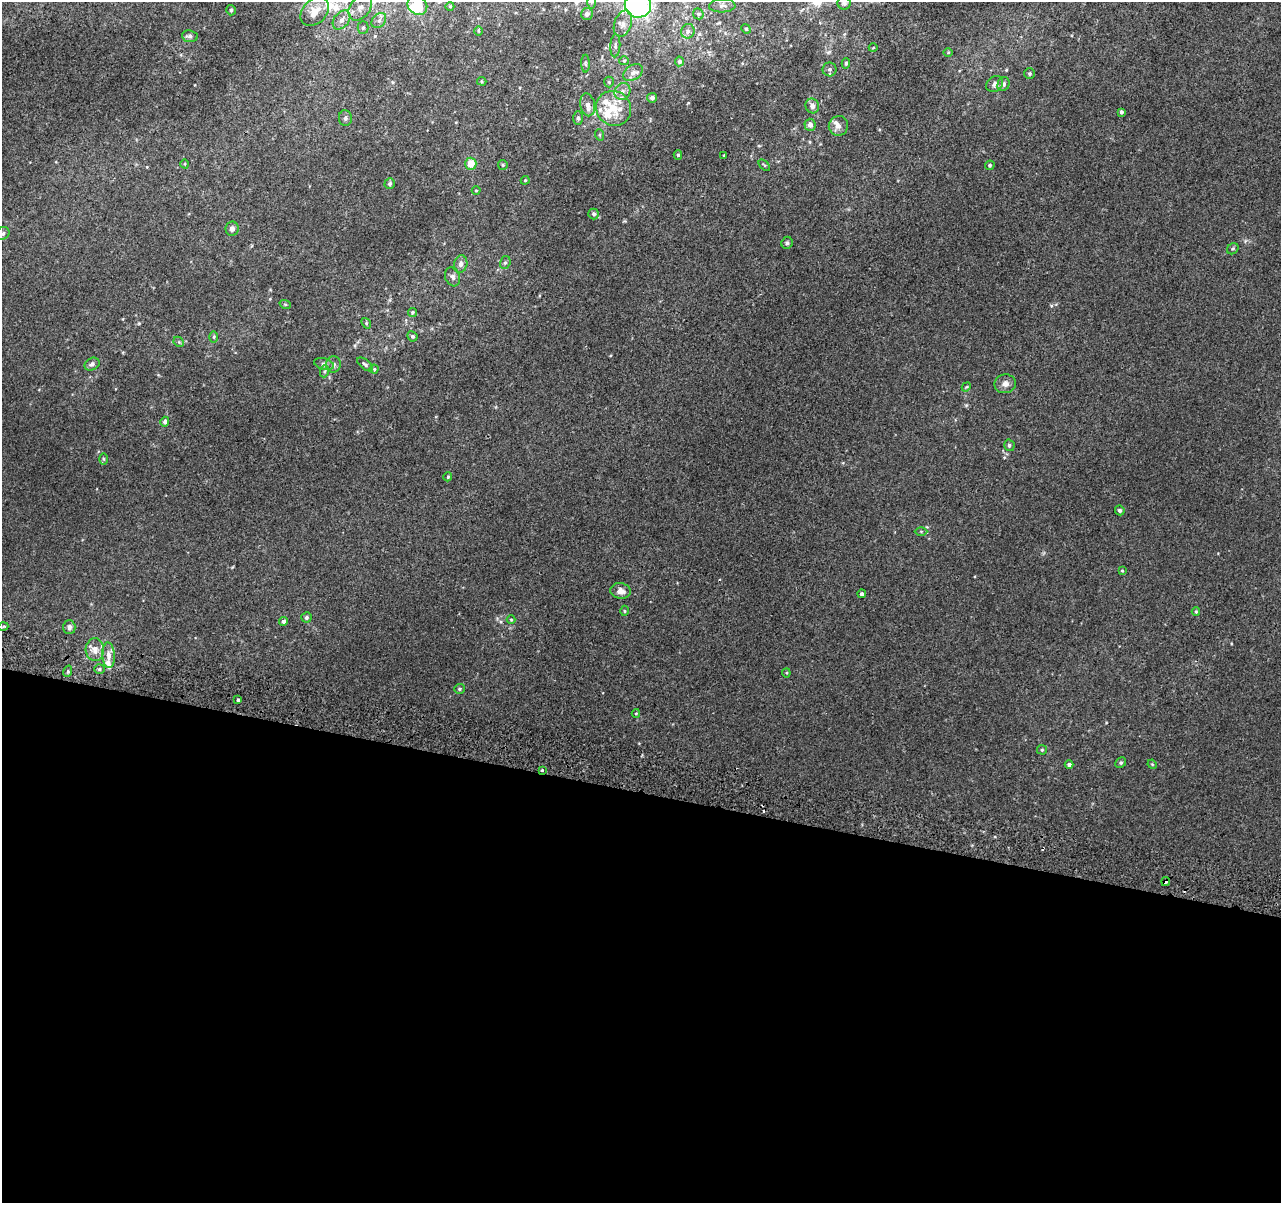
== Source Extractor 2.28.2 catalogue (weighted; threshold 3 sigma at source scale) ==
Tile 14 of 4 x 4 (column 2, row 4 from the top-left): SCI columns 1300-2578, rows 328-1528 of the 5152 x 5395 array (HDU 1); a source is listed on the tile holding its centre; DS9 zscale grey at full resolution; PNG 1283 x 1205 px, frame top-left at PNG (2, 2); each listed source drawn as its Kron ellipse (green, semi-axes under 4 px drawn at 4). Shown black and unused: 34% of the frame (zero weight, under 2 of 3 exposures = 2% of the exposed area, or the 3 px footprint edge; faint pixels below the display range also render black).
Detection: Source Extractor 2.28.2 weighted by HDU 2 'WHT'; one run over the whole footprint, this tile lists its part. Background 0.00537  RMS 0.0056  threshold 0.025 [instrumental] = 3 sigma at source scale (4.5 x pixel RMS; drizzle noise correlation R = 1.50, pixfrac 1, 0.0396/0.0396 arcsec/px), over >= 5 px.
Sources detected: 118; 1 inside a brighter object's white glare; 2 cosmic-ray / hot-pixel residue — neither listed nor drawn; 9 inside a brighter listed object's ellipse — not listed separately; the other 106 listed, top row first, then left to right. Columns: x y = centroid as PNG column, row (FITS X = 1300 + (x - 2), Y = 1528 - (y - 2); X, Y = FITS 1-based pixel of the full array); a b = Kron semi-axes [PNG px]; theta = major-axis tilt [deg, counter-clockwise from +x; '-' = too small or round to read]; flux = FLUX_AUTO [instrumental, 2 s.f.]
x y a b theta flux
592 2 6 4 90 1
844 3 6 6 - 1.5
417 5 10 9 - 11
638 5 13 12 - 120
450 6 4 3 - 0.39
722 6 13 7 2 2.5
360 7 14 10 53 4.6
231 10 5 4 - 1.1
315 11 16 12 47 8.3
587 14 6 6 - 2.5
698 14 6 5 - 0.79
342 20 11 7 51 3.1
379 21 8 6 49 2
623 24 13 8 70 3.9
363 28 6 5 - 0.93
746 29 5 4 - 0.62
478 31 4 3 - 0.53
688 31 7 6 - 1.6
190 36 8 6 -7 1.6
615 46 11 5 86 1.6
873 48 4 3 - 0.49
948 53 5 3 - 0.49
624 61 5 4 - 0.7
679 61 5 4 - 1.4
846 63 5 4 - 0.91
585 64 9 4 -89 1.1
829 69 7 7 - 1.4
633 73 11 7 32 2.6
1029 73 5 5 - 0.91
482 81 4 4 - 0.65
609 82 5 5 - 0.74
995 84 9 7 35 2
1003 84 7 5 67 1.7
622 91 9 7 54 2.8
652 98 5 5 - 1.8
588 105 11 7 -79 2.9
812 106 7 6 - 2.9
614 108 18 17 - 14
1121 112 4 3 - 1.2
345 118 8 6 -84 1.4
578 118 7 5 -89 1.1
810 125 6 5 - 2.8
838 126 10 9 - 2.9
600 135 6 4 -71 0.62
678 155 5 4 - 0.88
724 155 4 2 - 0.39
185 164 4 3 - 0.39
471 164 6 5 - 6.9
503 165 5 4 - 0.66
764 165 7 3 -44 0.55
990 165 5 4 - 0.88
525 180 4 4 - 0.57
390 183 5 5 - 0.98
476 191 4 3 - 0.47
594 214 5 5 - 1.5
232 229 7 6 - 2.2
3 233 7 6 - 1.3
787 243 6 5 - 1.2
1233 249 6 5 - 0.88
505 263 6 5 - 1.1
461 264 9 6 79 2.4
453 277 10 7 -71 2
285 304 5 3 - 0.56
412 312 4 4 - 0.86
366 323 6 4 -49 0.69
412 336 5 4 - 0.97
214 337 5 3 - 0.66
179 342 6 4 -44 0.77
92 364 8 6 29 1.9
324 364 10 6 -16 1.8
333 364 8 7 - 2.1
365 364 9 5 -38 1.2
374 369 4 4 - 0.71
325 371 6 4 70 0.85
1005 384 11 9 11 3.1
966 387 5 3 - 0.5
165 422 5 4 - 1.5
1009 445 6 5 - 1.1
103 459 6 4 -89 0.61
448 477 4 4 - 0.65
1120 510 5 4 - 1
921 532 6 4 0 0.72
1122 571 4 3 - 0.64
620 591 10 7 -9 3.1
862 594 4 3 - 6
625 611 5 3 - 0.59
1196 611 4 4 - 0.63
306 617 5 5 - 0.93
511 620 4 4 - 0.62
283 621 4 4 - 1.5
3 627 5 3 - 0.7
69 627 7 6 - 1.8
95 650 11 9 -87 4.6
109 655 13 6 -87 3.6
99 669 5 4 - 1.1
68 671 6 3 72 0.85
786 673 4 4 - 0.58
459 689 5 5 - 0.99
238 700 3 3 - 6.9
636 713 4 4 - 0.49
1042 750 5 4 - 0.7
1121 763 6 5 - 0.82
1152 764 5 4 - 0.5
1069 765 4 4 - 1.3
542 770 3 3 - 1.1
1166 882 4 3 - 1.7
Overlapping masked pixels (flux is a lower limit): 2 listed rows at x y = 542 770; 1166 882
Isophote crosses this tile's border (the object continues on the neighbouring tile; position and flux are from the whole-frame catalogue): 4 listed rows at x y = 592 2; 417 5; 638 5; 3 233